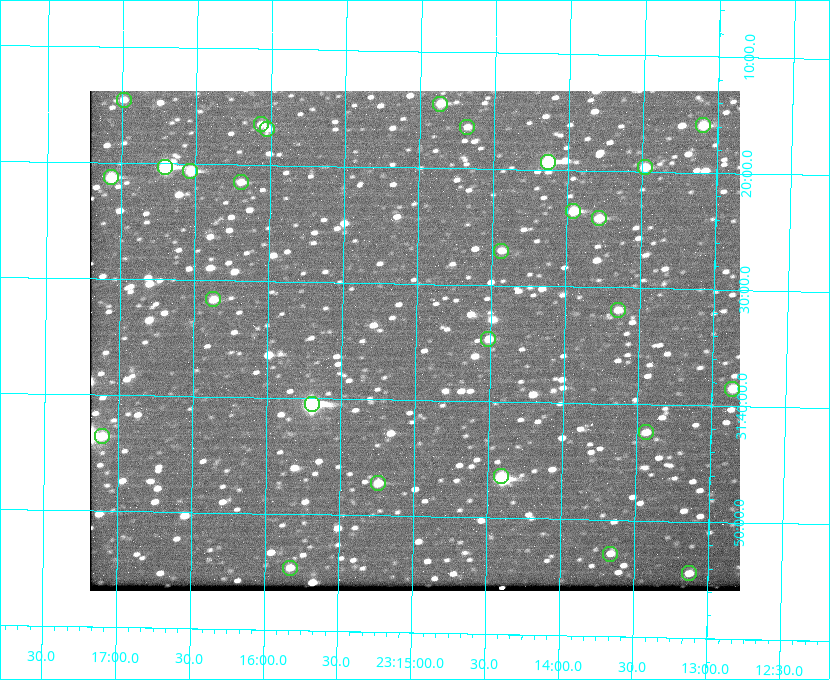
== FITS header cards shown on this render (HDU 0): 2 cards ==
NAXIS1  =                  650 / Width of table row in bytes
NAXIS2  =                  500 / Number of rows in table

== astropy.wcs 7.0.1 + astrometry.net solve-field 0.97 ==
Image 650 x 500 px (HDU 0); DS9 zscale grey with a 90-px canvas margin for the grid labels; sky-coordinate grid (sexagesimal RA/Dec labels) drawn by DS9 from the SOLVED WCS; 27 Tycho-2 reference stars matched to detected sources circled (green)
Header WCS: none
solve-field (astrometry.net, Tycho-2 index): SOLVED blind (the file carries no WCS)
Solved WCS: RA---TAN-SIP/DEC--TAN-SIP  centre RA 23:15:01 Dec +31:35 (348.75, +31.58 deg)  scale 5.17 arcsec/px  FOV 56.0' x 43.0'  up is +179 deg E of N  parity flipped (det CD > 0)
(file carries no celestial WCS; the grid is the blind solution)
Tycho-2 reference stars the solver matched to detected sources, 27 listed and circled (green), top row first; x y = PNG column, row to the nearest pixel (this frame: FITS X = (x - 90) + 1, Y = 500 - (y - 91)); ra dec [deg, ICRS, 3 dp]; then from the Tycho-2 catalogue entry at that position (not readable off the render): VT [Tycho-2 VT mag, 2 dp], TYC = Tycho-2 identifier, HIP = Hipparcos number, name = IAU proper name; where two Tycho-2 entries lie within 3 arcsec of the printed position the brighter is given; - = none
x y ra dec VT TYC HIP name
124 100 349.247 +31.243 11.65 2752-184-1 - -
440 104 348.716 +31.241 10.71 2751-1879-1 - -
261 124 349.017 +31.275 11.37 2752-138-1 - -
703 125 348.274 +31.265 10.04 2751-1349-1 - -
467 127 348.670 +31.274 11.52 2751-699-1 - -
267 129 349.005 +31.281 11.69 2752-129-1 - -
548 162 348.533 +31.321 8.95 2751-241-1 - -
165 167 349.176 +31.338 8.87 2752-38-1 - -
645 167 348.371 +31.327 10.64 2751-1121-1 - -
190 171 349.134 +31.344 10.32 2752-30-1 - -
111 177 349.268 +31.354 10.15 2752-13-1 - -
241 182 349.049 +31.358 11.45 2752-14-1 - -
573 211 348.489 +31.392 10.19 2751-871-1 - -
599 218 348.446 +31.401 10.83 2751-661-1 - -
501 251 348.609 +31.450 11.66 2751-603-1 - -
213 299 349.092 +31.527 11.51 2752-227-1 - -
618 310 348.411 +31.532 11.57 2751-1753-1 - -
488 339 348.628 +31.577 11.53 2751-2055-1 - -
732 389 348.216 +31.641 10.50 2751-2059-1 - -
312 404 348.924 +31.676 7.66 2752-472-1 114838 -
646 432 348.359 +31.706 12.06 2751-1215-1 - -
102 436 349.277 +31.726 11.07 2752-324-1 - -
501 476 348.603 +31.774 10.34 2751-877-1 - -
378 483 348.810 +31.787 10.96 2752-75-1 - -
610 554 348.416 +31.882 12.05 2755-227-1 - -
290 568 348.957 +31.910 11.45 2756-107-1 - -
689 573 348.282 +31.908 11.42 2755-221-1 - -